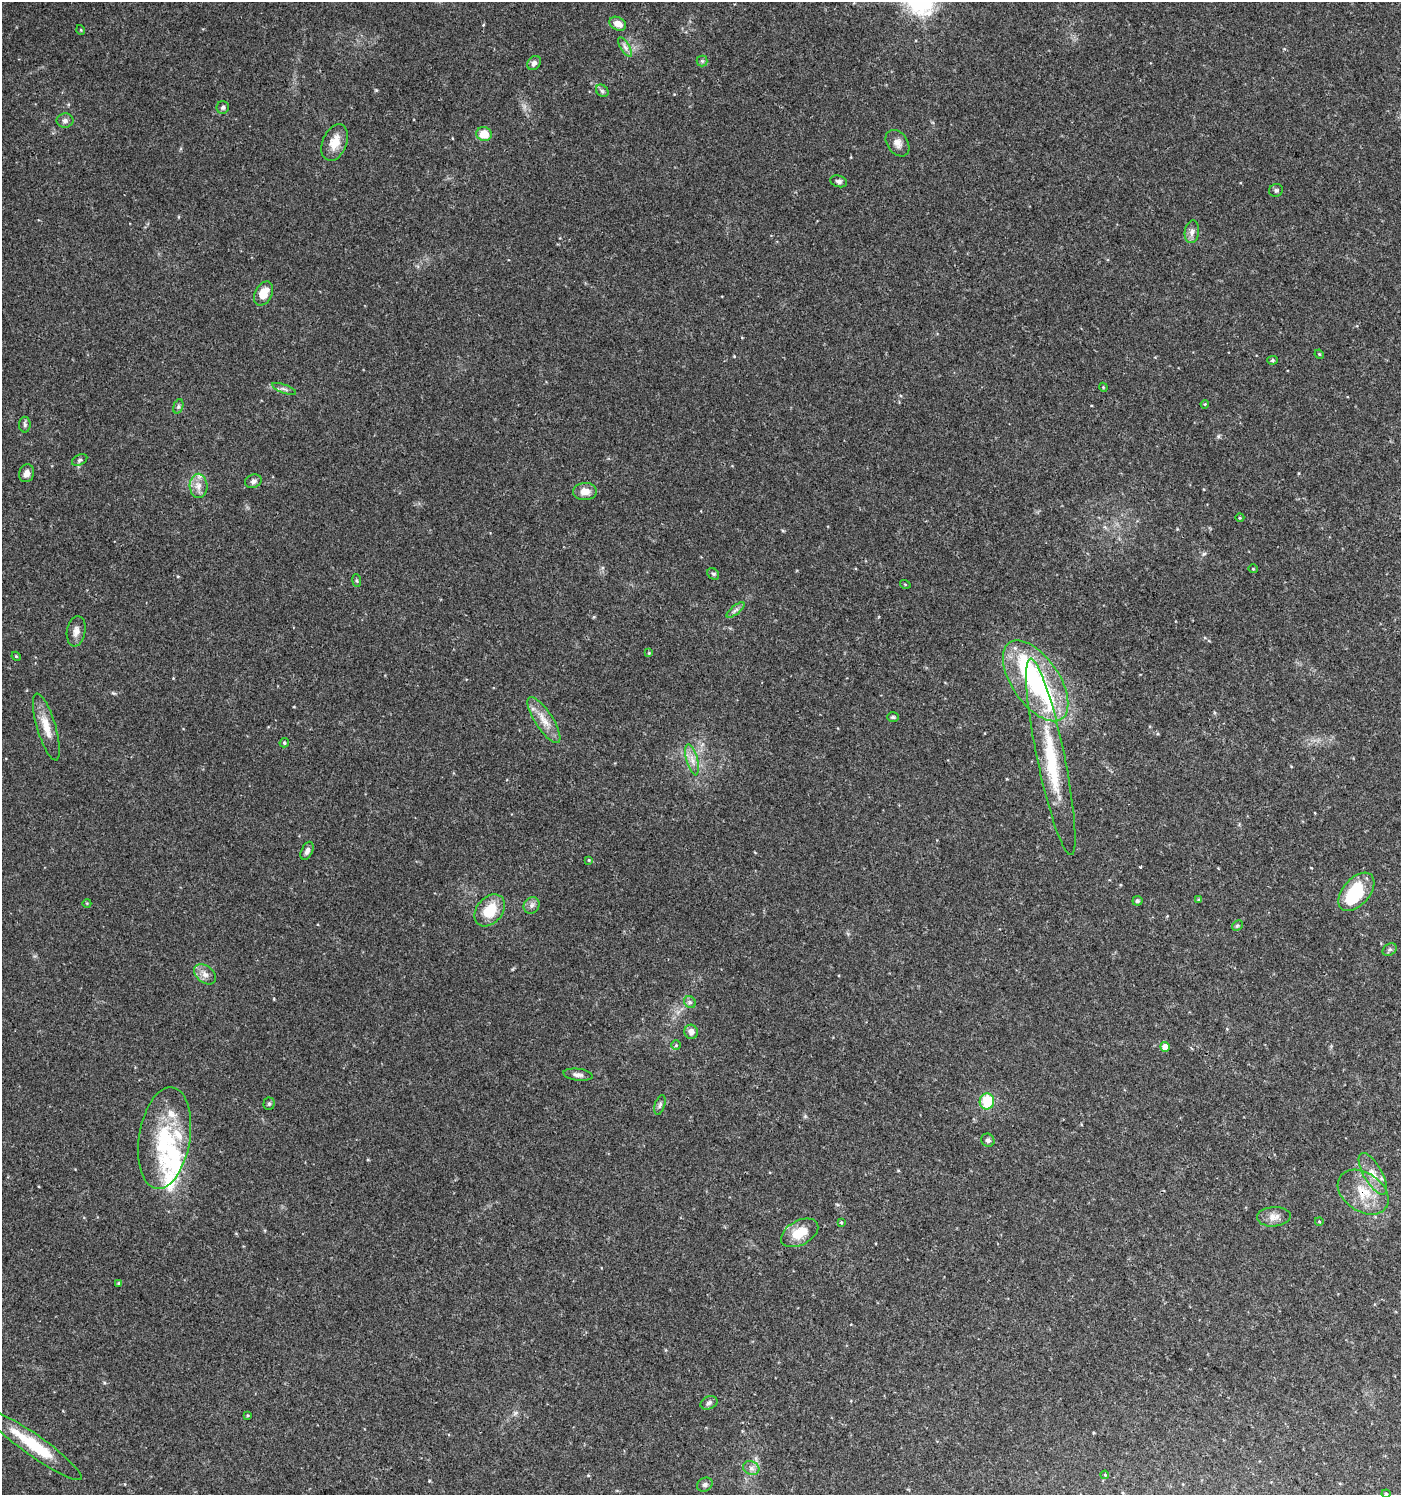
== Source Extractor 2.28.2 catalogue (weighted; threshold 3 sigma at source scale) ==
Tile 6 of 4 x 4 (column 2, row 2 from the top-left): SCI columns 1579-2977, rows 2998-4490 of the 6021 x 5988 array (HDU 1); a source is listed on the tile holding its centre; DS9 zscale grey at full resolution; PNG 1403 x 1497 px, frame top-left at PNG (2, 2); each listed source drawn as its Kron ellipse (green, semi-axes under 4 px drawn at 4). Shown black and unused: <1% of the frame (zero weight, under 3 of 4 exposures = <1% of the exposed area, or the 3 px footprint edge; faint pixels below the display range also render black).
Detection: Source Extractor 2.28.2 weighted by HDU 2 'WHT'; one run over the whole footprint, this tile lists its part. Background 0.0443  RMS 0.004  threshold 0.0179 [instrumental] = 3 sigma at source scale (4.5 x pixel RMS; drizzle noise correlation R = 1.50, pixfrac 1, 0.0396/0.0396 arcsec/px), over >= 5 px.
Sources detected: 88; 4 inside a brighter object's white glare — neither listed nor drawn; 6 inside a brighter listed object's ellipse — not listed separately; the other 78 listed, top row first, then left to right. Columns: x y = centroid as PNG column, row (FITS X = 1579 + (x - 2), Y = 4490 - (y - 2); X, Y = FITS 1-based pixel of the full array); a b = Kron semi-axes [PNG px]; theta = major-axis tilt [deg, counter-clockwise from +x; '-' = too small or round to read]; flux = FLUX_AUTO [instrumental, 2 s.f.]
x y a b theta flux
618 24 9 6 -29 3.2
81 30 5 3 - 0.32
625 47 11 4 -58 1.5
702 61 5 5 - 0.62
534 63 8 6 51 1.5
602 91 7 5 -45 0.85
223 107 6 6 - 0.89
65 121 8 7 - 1.3
484 134 8 7 - 6.7
335 142 19 12 68 5.8
897 143 14 10 -54 2.6
839 181 8 5 -17 1
1276 190 7 6 - 0.85
1192 232 11 7 81 1.9
264 293 13 8 61 6
1319 354 5 3 - 0.37
1272 360 5 4 - 0.59
1103 387 4 3 - 0.34
284 389 12 3 -21 0.91
1205 404 4 3 - 0.33
178 406 7 5 71 0.81
25 425 8 6 -90 0.93
80 460 8 5 27 0.83
27 473 9 7 72 2.2
253 481 8 6 18 1.3
199 486 12 9 -88 3.1
585 492 12 8 1 3.8
1240 518 4 3 - 0.37
1253 569 4 4 - 0.36
713 574 6 5 - 0.65
357 581 6 4 -83 0.56
905 584 5 3 - 0.35
735 610 11 3 40 1
76 631 15 9 81 2.5
649 653 4 4 - 0.35
16 656 5 3 - 0.38
1036 681 46 23 -55 50
893 717 6 5 - 0.58
544 720 27 9 -57 5.5
46 727 35 9 -73 6.8
284 743 5 4 - 0.6
1051 757 100 14 -78 28
692 760 16 5 -75 2.8
307 851 10 5 64 1.5
589 860 4 4 - 0.35
1356 892 23 13 49 21
1199 900 4 3 - 0.41
1137 901 5 5 - 0.89
87 903 4 3 - 0.31
532 905 8 7 - 1.5
490 910 18 13 49 11
1237 926 6 4 45 0.56
1390 950 8 5 34 0.87
205 974 12 8 -38 2.5
690 1002 6 5 - 0.88
691 1032 7 6 - 2.1
676 1045 5 5 - 0.55
1165 1047 5 5 - 3.6
578 1075 14 6 -7 1.7
987 1101 8 7 - 12
269 1104 6 5 - 0.74
660 1105 10 5 71 1
164 1138 51 25 81 30
988 1140 7 6 - 1.1
1373 1174 23 9 -60 4.9
1363 1192 28 19 -35 12
1274 1217 17 9 3 3.1
1319 1221 4 3 - 0.3
841 1222 4 3 - 0.38
800 1233 20 12 28 8
119 1283 4 3 - 0.45
709 1403 9 6 23 1.1
247 1415 4 3 - 0.4
33 1445 58 10 -35 18
751 1468 8 6 -27 1.5
1105 1475 4 3 - 0.32
705 1485 8 6 29 1.1
1386 1494 4 4 - 0.44
Overlapping masked pixels (flux is a lower limit): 1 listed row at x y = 1363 1192
Isophote crosses this tile's border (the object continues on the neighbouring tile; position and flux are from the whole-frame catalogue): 1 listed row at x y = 1386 1494
Unlisted compact peaks at least as high as the median listed source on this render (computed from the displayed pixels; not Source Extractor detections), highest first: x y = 376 90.